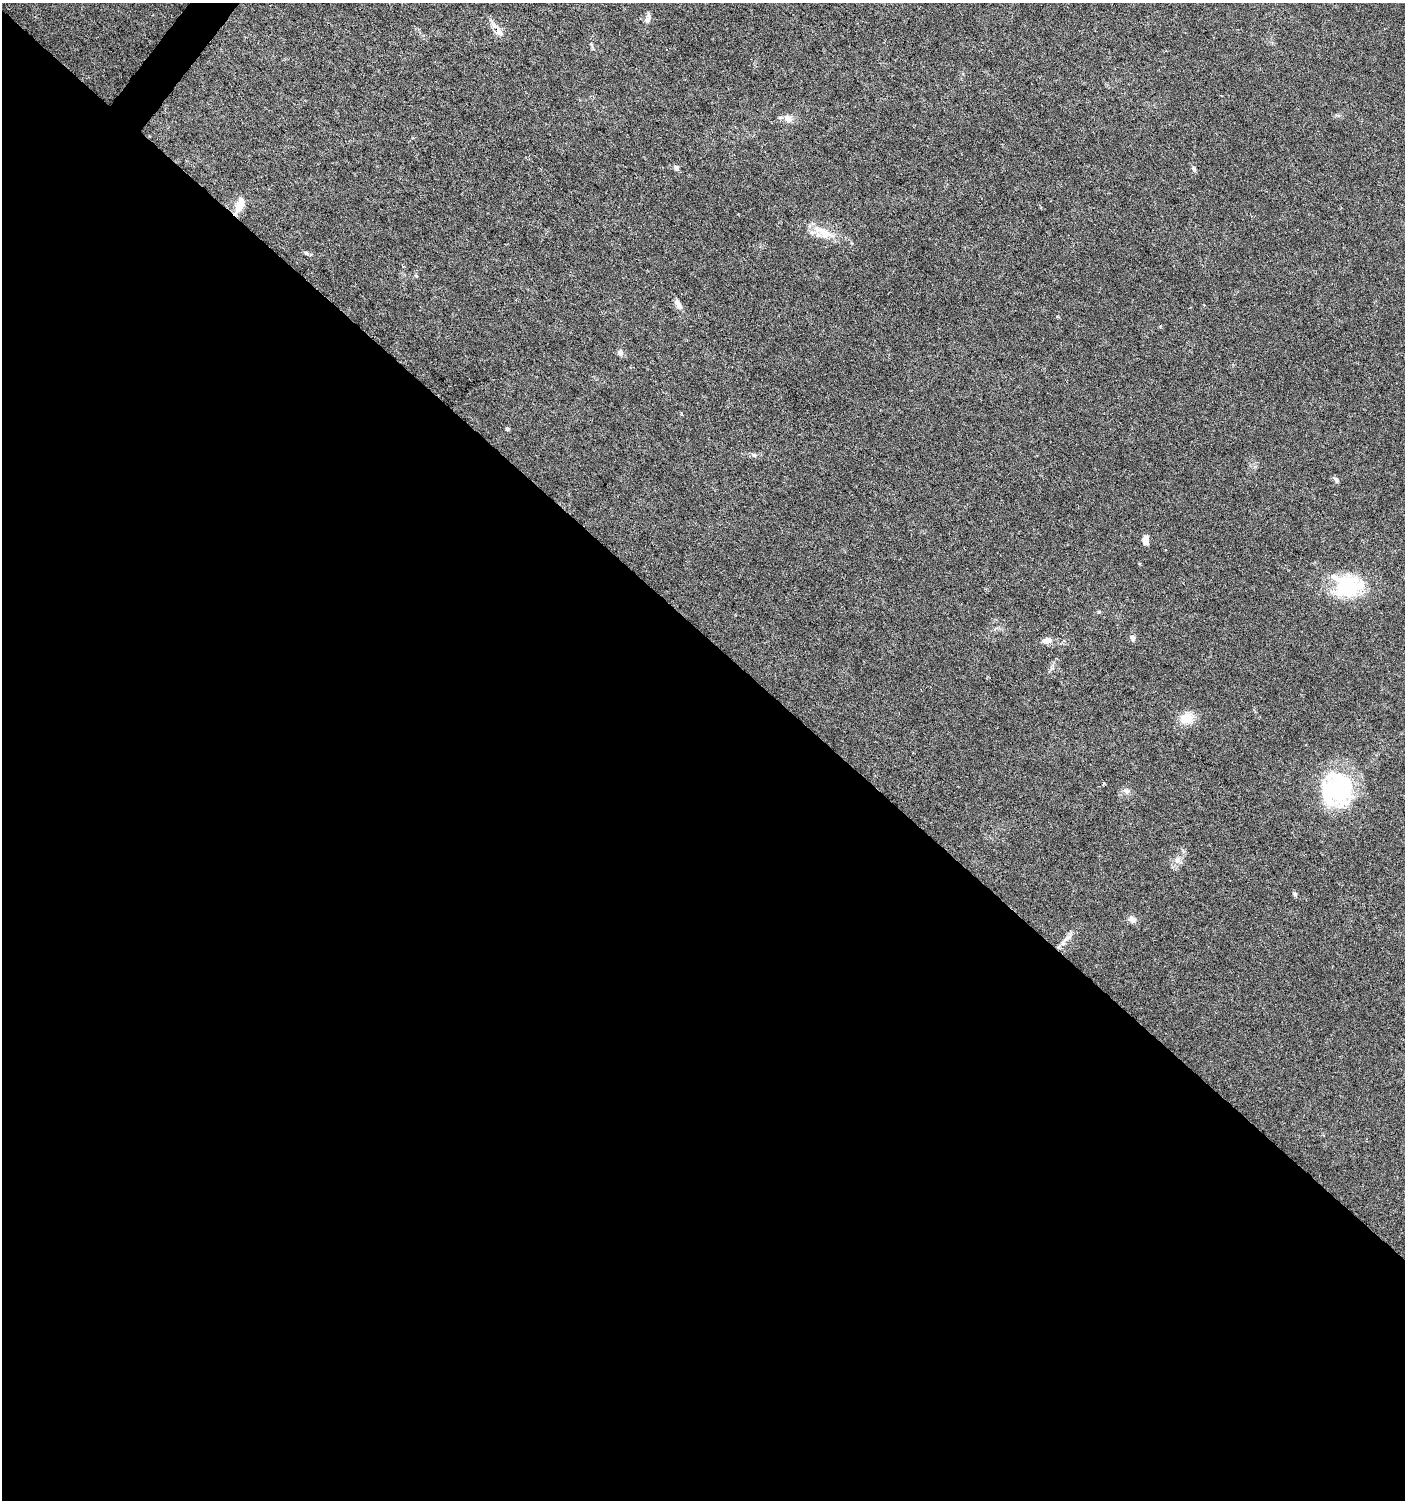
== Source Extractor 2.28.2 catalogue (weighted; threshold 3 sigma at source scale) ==
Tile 14 of 4 x 4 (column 2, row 4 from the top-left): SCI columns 1646-3048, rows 3-1500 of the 6029 x 6005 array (HDU 1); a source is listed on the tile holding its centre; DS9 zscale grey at full resolution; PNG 1407 x 1502 px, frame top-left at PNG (2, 3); no overlay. Shown black and unused: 58% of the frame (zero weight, under 5 of 9 exposures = <1% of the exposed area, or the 3 px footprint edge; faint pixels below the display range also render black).
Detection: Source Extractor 2.28.2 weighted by HDU 2 'WHT'; one run over the whole footprint, this tile lists its part. Background 0.0353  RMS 0.0025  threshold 0.0101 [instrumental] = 3 sigma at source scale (4.09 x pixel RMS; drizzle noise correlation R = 1.36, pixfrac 0.8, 0.0396/0.0396 arcsec/px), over >= 5 px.
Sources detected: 30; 2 inside a brighter object's white glare — not listed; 1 inside a brighter listed object's ellipse — not listed separately; the other 27 listed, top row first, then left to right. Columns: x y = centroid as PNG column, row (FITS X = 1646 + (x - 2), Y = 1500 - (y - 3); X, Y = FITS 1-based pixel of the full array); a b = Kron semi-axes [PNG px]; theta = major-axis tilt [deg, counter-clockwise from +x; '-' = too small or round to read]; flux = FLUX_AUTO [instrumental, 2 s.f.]
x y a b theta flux
647 19 9 7 -86 0.86
497 30 21 8 -55 2.2
592 46 12 3 -57 0.39
788 118 10 8 -27 1.6
676 167 8 6 -13 0.66
1194 169 8 5 -67 0.48
239 206 16 10 69 2.8
822 232 26 16 -25 4.5
306 253 6 4 -89 0.27
416 276 5 4 - 0.26
678 304 14 6 -62 1.3
620 353 8 7 - 0.69
507 429 5 5 - 0.33
754 455 8 6 -17 0.56
1336 480 9 5 -58 0.53
1146 540 9 6 85 1.7
1345 586 34 30 -15 13
1099 612 6 4 -17 0.24
1133 638 7 6 - 0.65
1047 640 13 7 9 1.5
1187 718 15 12 13 3.9
1126 791 10 6 -17 0.8
1334 791 39 35 -64 25
1177 860 9 8 - 1.3
1295 894 6 5 - 0.37
1132 919 9 7 -41 1.1
1067 938 12 5 26 0.95
Overlapping masked pixels (flux is a lower limit): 1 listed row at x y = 239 206